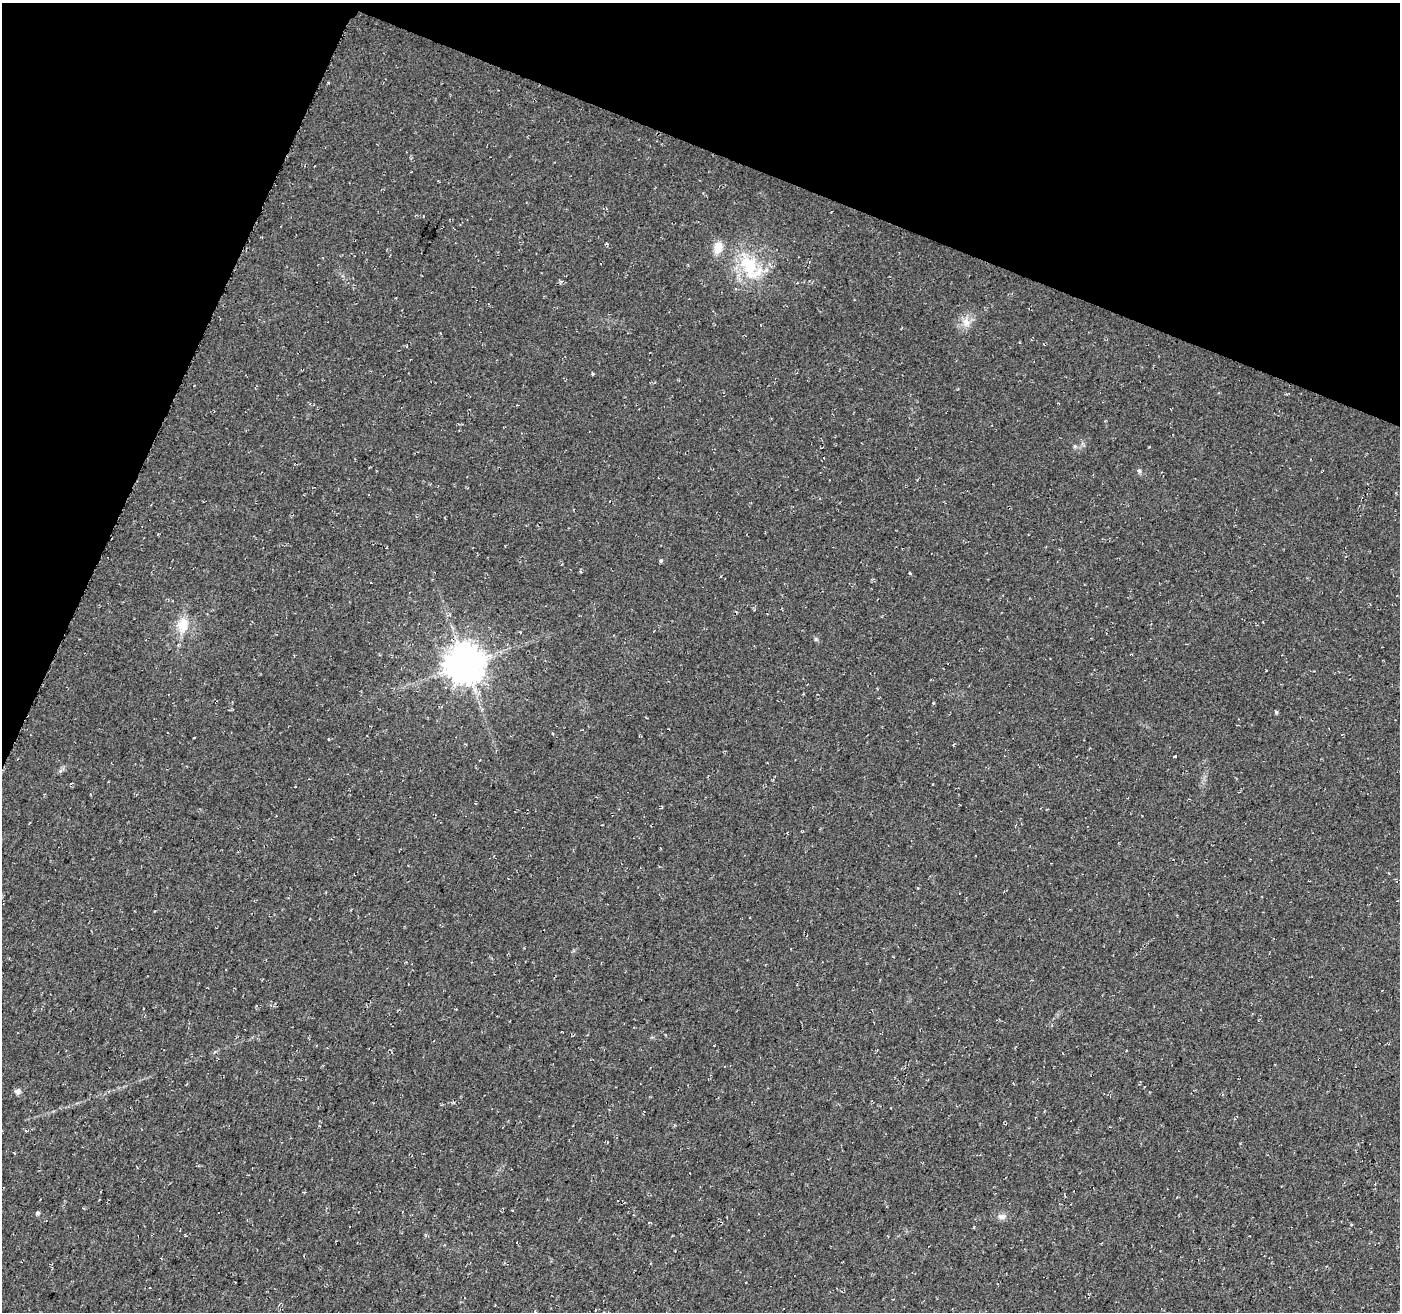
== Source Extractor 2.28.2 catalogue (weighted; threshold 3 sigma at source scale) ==
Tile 2 of 4 x 4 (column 2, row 1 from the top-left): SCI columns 1416-2813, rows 4213-5522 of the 5635 x 5788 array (HDU 1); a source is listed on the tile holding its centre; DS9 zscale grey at full resolution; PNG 1402 x 1314 px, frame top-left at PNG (2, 3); no overlay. Shown black and unused: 20% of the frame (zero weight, under 2 of 3 exposures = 3% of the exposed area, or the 3 px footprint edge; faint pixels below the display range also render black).
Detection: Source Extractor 2.28.2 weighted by HDU 2 'WHT'; one run over the whole footprint, this tile lists its part. Background 0.0483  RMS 0.0062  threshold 0.0278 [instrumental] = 3 sigma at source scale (4.5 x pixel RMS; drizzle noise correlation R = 1.50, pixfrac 1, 0.0396/0.0396 arcsec/px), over >= 5 px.
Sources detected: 18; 1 inside a brighter listed object's ellipse — not listed separately; the other 17 listed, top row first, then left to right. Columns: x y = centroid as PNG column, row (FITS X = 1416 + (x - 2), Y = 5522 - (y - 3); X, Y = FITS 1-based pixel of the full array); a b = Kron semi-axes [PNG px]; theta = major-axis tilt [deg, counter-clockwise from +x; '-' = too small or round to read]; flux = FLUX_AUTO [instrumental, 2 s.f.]
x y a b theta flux
718 247 14 10 82 7.4
750 266 34 21 -88 31
966 322 13 10 -90 5.4
592 373 3 3 - 1.7
1075 446 6 4 -90 0.86
1139 471 5 5 - 1.1
661 561 4 4 - 1.1
183 625 19 14 80 12
816 639 6 5 - 0.98
465 664 11 11 - 1500
481 710 5 3 - 0.78
1276 712 4 4 - 0.94
552 733 3 3 - 1
1175 756 3 2 - 1
18 1091 8 7 - 1.9
37 1213 5 4 - 1.4
1002 1217 12 7 13 2.8